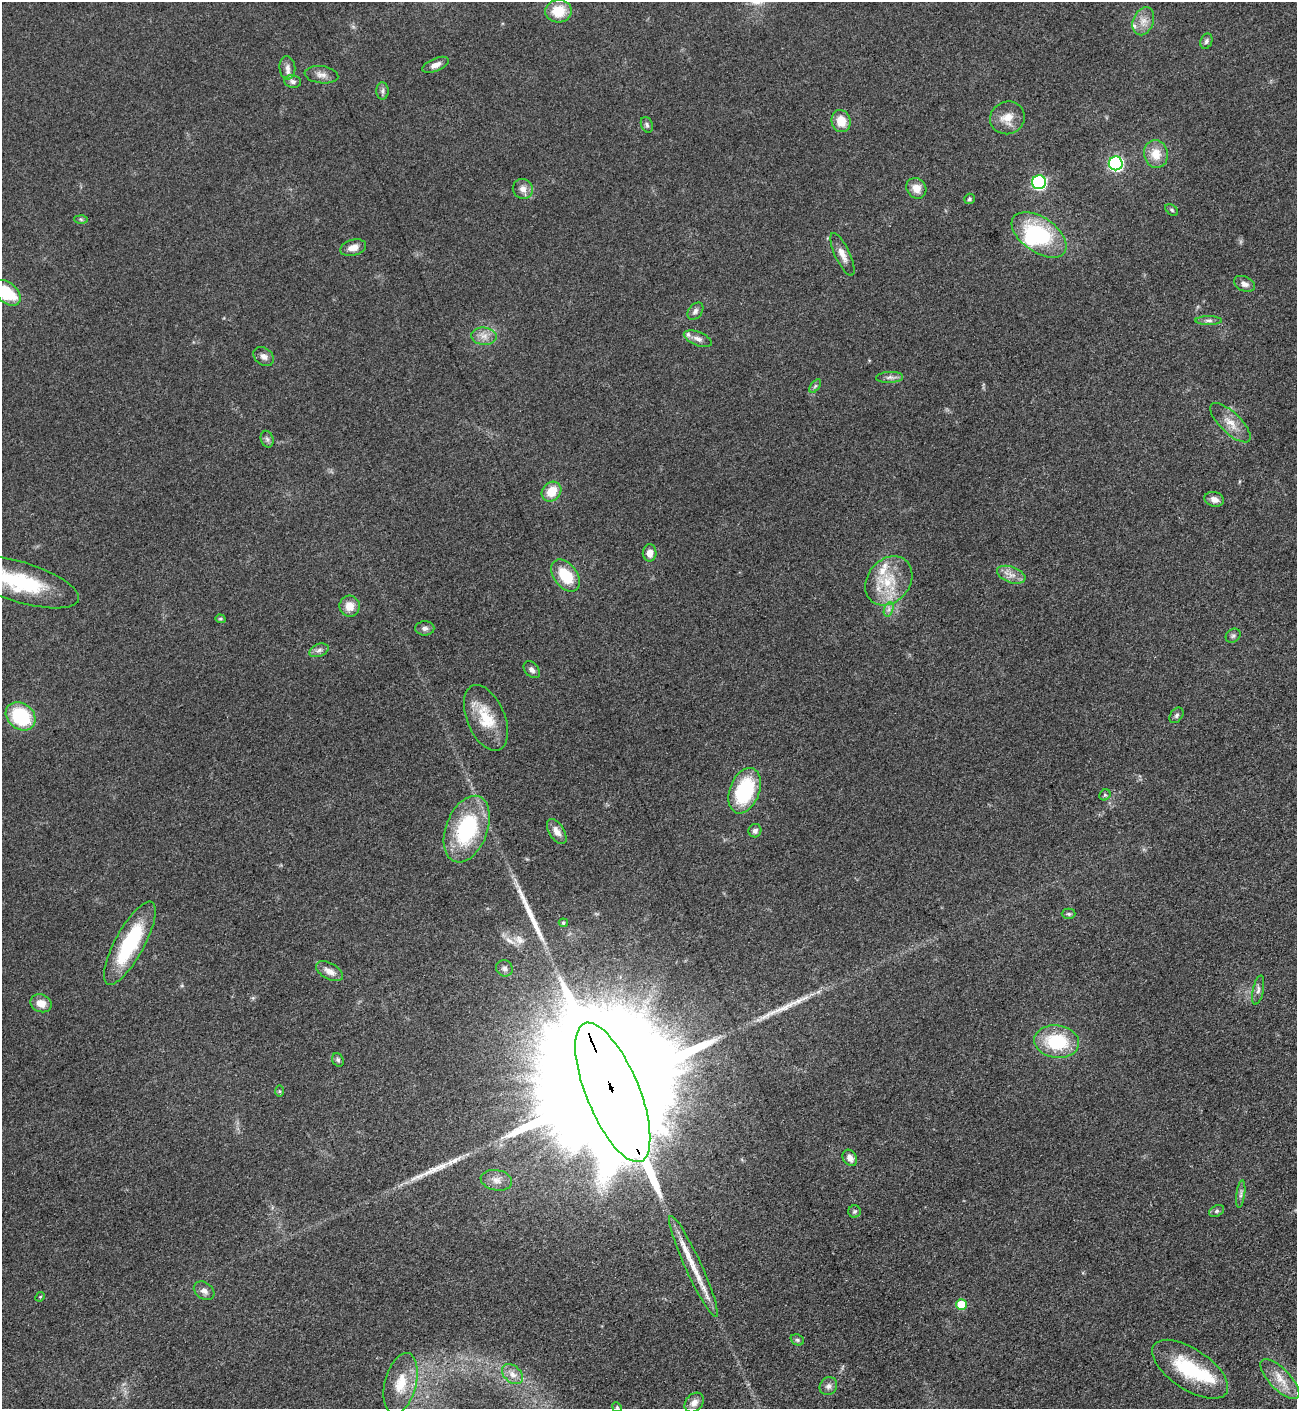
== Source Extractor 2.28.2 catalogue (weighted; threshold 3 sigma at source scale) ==
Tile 6 of 4 x 4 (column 2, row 2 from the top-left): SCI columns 1458-2752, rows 2823-4229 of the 5639 x 5648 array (HDU 1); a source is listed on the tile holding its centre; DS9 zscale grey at full resolution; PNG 1299 x 1411 px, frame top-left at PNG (2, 2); each listed source drawn as its Kron ellipse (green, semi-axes under 4 px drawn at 4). Shown black and unused: <1% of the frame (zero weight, under 3 of 5 exposures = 1% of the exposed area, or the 3 px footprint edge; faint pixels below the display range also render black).
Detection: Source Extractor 2.28.2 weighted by HDU 2 'WHT'; one run over the whole footprint, this tile lists its part. Background 0.0918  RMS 0.0067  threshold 0.0301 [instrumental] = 3 sigma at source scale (4.5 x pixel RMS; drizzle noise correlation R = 1.50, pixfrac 1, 0.05/0.05 arcsec/px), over >= 5 px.
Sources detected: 92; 3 inside a brighter object's white glare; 3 long thin detections or spike segments (spike, bleed or trail) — neither listed nor drawn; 3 inside a brighter listed object's ellipse — not listed separately; the other 83 listed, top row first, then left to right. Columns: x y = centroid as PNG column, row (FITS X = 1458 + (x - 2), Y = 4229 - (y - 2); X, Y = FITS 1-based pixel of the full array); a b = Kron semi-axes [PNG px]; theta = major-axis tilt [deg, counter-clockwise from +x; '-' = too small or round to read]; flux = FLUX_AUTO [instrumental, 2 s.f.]
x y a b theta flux
558 11 13 11 7 17
1143 21 14 10 68 6.7
1206 41 8 6 70 1.7
435 65 14 6 24 4
287 68 11 8 -84 3.9
321 75 17 8 -7 4.5
293 82 8 6 -8 2.2
383 91 8 6 89 2
1007 118 17 16 - 11
841 121 11 9 -75 11
647 125 8 5 -70 1.7
1156 154 14 12 -77 11
1116 163 7 7 - 130
1039 182 7 7 - 120
916 188 11 9 -53 7.3
523 189 10 9 - 4.4
969 199 5 5 - 1.3
1172 210 7 4 -37 1.2
81 219 6 4 -3 1.1
1039 235 31 17 -35 56
353 248 13 8 16 5.9
842 254 23 7 -65 6
1244 284 11 7 -25 3.6
7 293 15 10 -42 29
695 311 10 6 51 2.2
1209 320 13 4 0 2.1
484 336 13 8 -5 5.5
698 339 15 6 -22 3.7
264 356 11 8 -40 3.4
890 377 13 5 2 2.8
815 386 8 4 53 1.4
1230 423 26 10 -44 9.8
267 439 8 6 -74 1.9
551 492 11 9 46 13
1214 499 10 7 -15 4.5
650 553 8 7 - 5.6
1011 575 15 8 -20 5.3
566 576 18 11 -52 22
889 581 27 21 50 26
20 582 62 20 -17 67
350 606 10 10 - 8.2
889 609 7 4 72 2.1
220 619 5 4 - 0.88
425 628 9 7 2 2.6
1233 636 8 6 38 1.7
319 650 10 6 22 2.6
532 670 10 7 -49 2.8
1176 715 8 6 52 1.7
21 716 16 13 -37 45
486 718 35 19 -67 23
745 791 24 14 68 54
1105 795 6 5 - 1
467 829 35 20 69 63
755 831 7 6 - 2.6
557 832 14 7 -58 5.2
1069 914 7 5 0 1.4
563 923 4 4 - 0.95
130 943 47 14 62 55
504 968 8 8 - 2.5
329 971 15 8 -29 5.4
1258 990 15 5 78 2.8
41 1003 11 8 -22 7.3
1057 1042 22 16 -8 40
338 1060 7 5 -62 1.4
279 1091 6 4 -88 0.96
613 1092 74 26 -68 78000
850 1158 9 6 -57 4.1
496 1180 16 10 -11 6.4
1241 1194 14 4 82 2.1
855 1211 6 6 - 1.3
1217 1211 8 5 27 1.6
693 1266 55 8 -65 19
204 1291 11 8 -34 3.5
40 1297 5 4 - 0.72
961 1304 5 5 - 18
797 1340 7 5 -22 1.4
1190 1369 43 20 -33 47
512 1374 12 8 -40 4.9
1280 1379 26 10 -46 11
401 1383 31 16 75 19
828 1386 9 8 - 3
694 1403 11 8 49 4.2
617 1407 5 4 - 0.87
Overlapping masked pixels (flux is a lower limit): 1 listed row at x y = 613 1092
Isophote crosses this tile's border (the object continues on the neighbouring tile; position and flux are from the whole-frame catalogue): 2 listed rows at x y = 7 293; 20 582